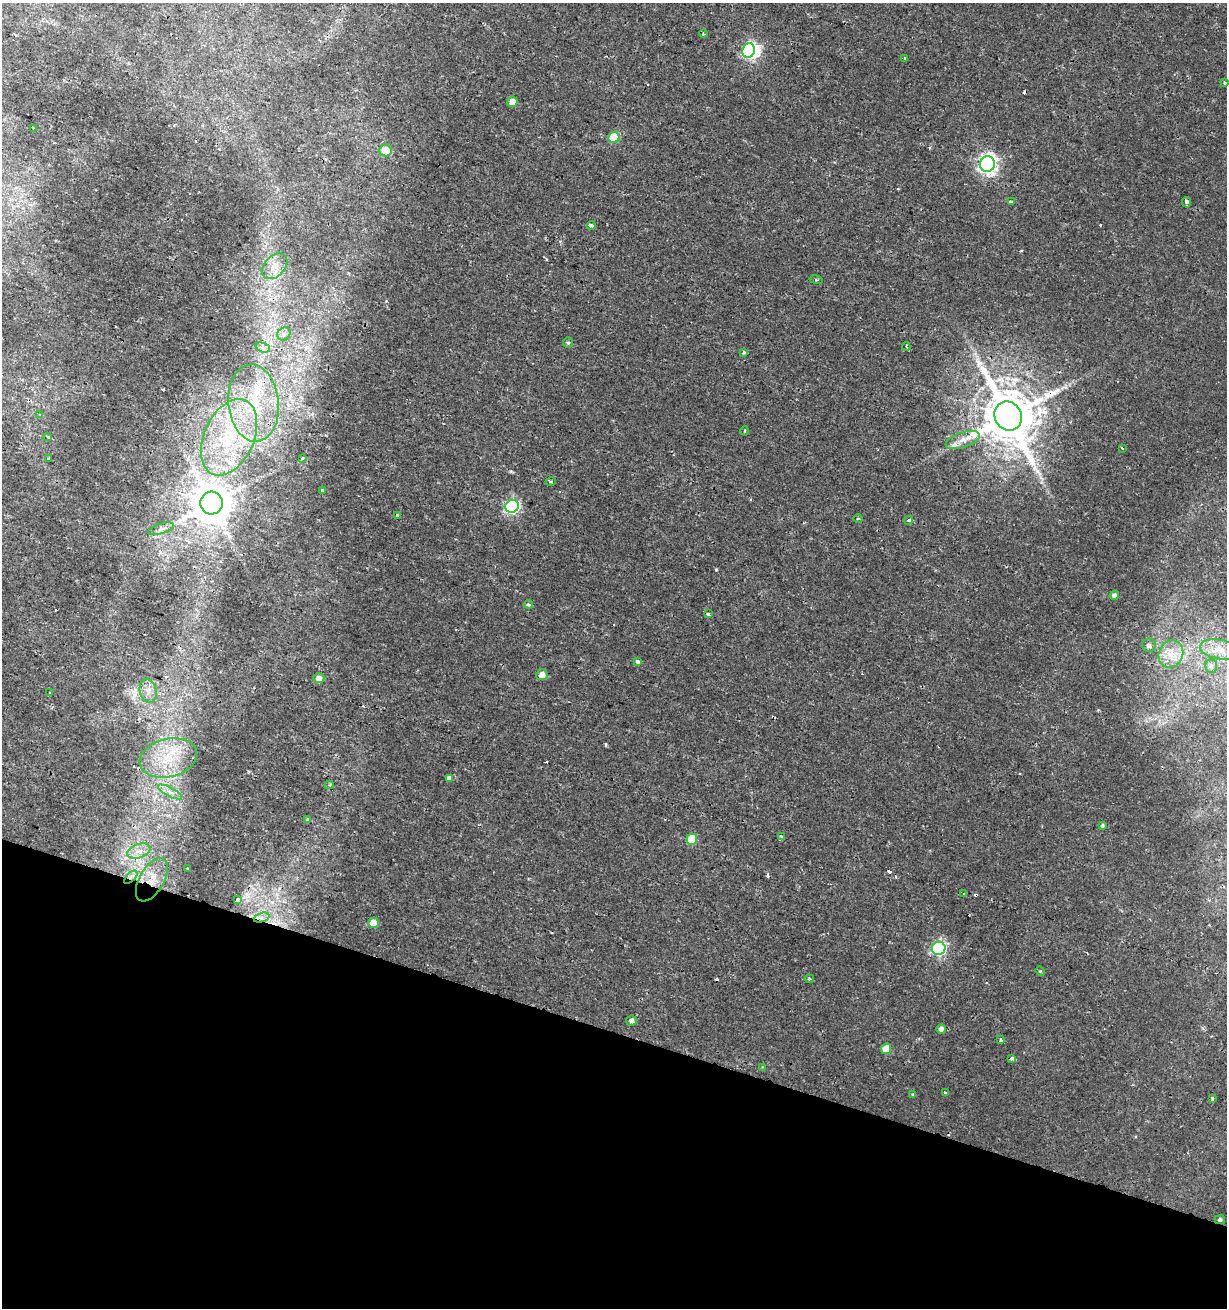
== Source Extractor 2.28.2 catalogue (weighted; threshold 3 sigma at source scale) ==
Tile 15 of 4 x 4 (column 3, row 4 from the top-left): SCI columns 2772-3996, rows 11-1316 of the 5480 x 5255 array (HDU 1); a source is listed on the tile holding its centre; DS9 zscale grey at full resolution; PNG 1229 x 1310 px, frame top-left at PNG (2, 3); each listed source drawn as its Kron ellipse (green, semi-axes under 4 px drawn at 4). Shown black and unused: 21% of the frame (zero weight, under 2 of 3 exposures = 2% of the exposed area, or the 3 px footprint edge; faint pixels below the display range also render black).
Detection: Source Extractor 2.28.2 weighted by HDU 2 'WHT'; one run over the whole footprint, this tile lists its part. Background 0.00162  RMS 0.0025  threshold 0.0111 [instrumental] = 3 sigma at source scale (4.5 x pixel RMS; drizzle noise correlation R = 1.50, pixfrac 1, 0.0396/0.0396 arcsec/px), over >= 5 px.
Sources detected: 91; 1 inside a brighter object's white glare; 11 cosmic-ray / hot-pixel residue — neither listed nor drawn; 1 inside a brighter listed object's ellipse — not listed separately; the other 78 listed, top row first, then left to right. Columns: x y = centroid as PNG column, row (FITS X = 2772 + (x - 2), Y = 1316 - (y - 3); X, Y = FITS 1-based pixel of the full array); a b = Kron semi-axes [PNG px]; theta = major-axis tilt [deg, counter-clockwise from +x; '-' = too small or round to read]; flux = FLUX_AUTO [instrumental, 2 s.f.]
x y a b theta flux
703 34 4 3 - 0.22
749 51 7 6 - 41
905 58 3 3 - 0.53
1224 82 4 3 - 0.24
512 102 5 5 - 1.7
33 128 2 2 - 0.19
614 137 6 5 - 8.1
386 150 6 6 - 3.2
987 164 8 7 - 100
1011 202 4 3 - 0.87
1187 202 5 3 - 1.2
591 225 4 3 - 1.1
275 266 15 10 47 2.8
816 280 7 3 -9 0.32
284 334 7 6 - 0.85
568 343 5 5 - 0.39
906 346 4 2 - 0.24
263 348 7 4 -19 0.85
743 353 4 3 - 0.42
253 403 39 25 -84 18
40 414 3 3 - 0.36
1008 416 15 13 -59 1600
745 431 4 3 - 0.26
47 437 4 4 - 0.36
229 437 40 25 66 22
963 440 18 7 18 2.6
1122 448 3 2 - 0.36
49 458 3 3 - 0.41
302 458 3 3 - 1.9
551 481 5 3 - 0.25
323 490 4 3 - 1.3
211 503 11 11 - 720
512 506 7 6 - 41
397 515 3 3 - 0.74
858 518 4 3 - 0.24
909 520 4 4 - 0.51
161 529 13 5 17 1.1
1114 595 5 4 - 0.65
528 604 4 3 - 0.68
708 614 3 3 - 1.4
1149 645 7 6 - 0.82
1219 649 19 9 -10 3.3
1171 654 14 12 66 3.7
638 662 3 3 - 1.6
1211 666 7 6 - 0.8
542 675 6 5 - 1.5
319 678 5 5 - 1.3
148 691 12 8 -77 1.8
50 693 3 2 - 0.27
168 758 29 19 13 11
449 778 4 4 - 2.4
329 785 4 3 - 0.31
170 792 13 3 -28 0.93
308 820 3 3 - 1.1
1102 825 4 4 - 0.38
781 836 3 3 - 0.57
692 839 5 5 - 6.3
139 851 12 7 19 2
187 868 4 3 - 0.23
131 877 8 4 45 0.95
152 880 24 12 60 5
964 894 3 2 - 0.3
238 900 4 3 - 1.3
262 917 8 4 19 0.93
373 923 5 5 - 3.2
939 948 7 6 - 43
1040 971 5 4 - 0.21
809 979 5 3 - 0.27
631 1021 5 5 - 0.73
941 1029 5 4 - 0.83
1001 1040 3 3 - 5.1
886 1049 5 5 - 4
1012 1058 4 3 - 1.6
763 1067 3 3 - 0.17
945 1093 3 3 - 0.67
913 1094 3 3 - 0.3
1212 1098 3 3 - 0.54
1220 1220 5 4 - 0.52
Overlapping masked pixels (flux is a lower limit): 4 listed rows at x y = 1008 416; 131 877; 152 880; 262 917
Unlisted compact peaks at least as high as the median listed source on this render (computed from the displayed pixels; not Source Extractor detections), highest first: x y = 716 570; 606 744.